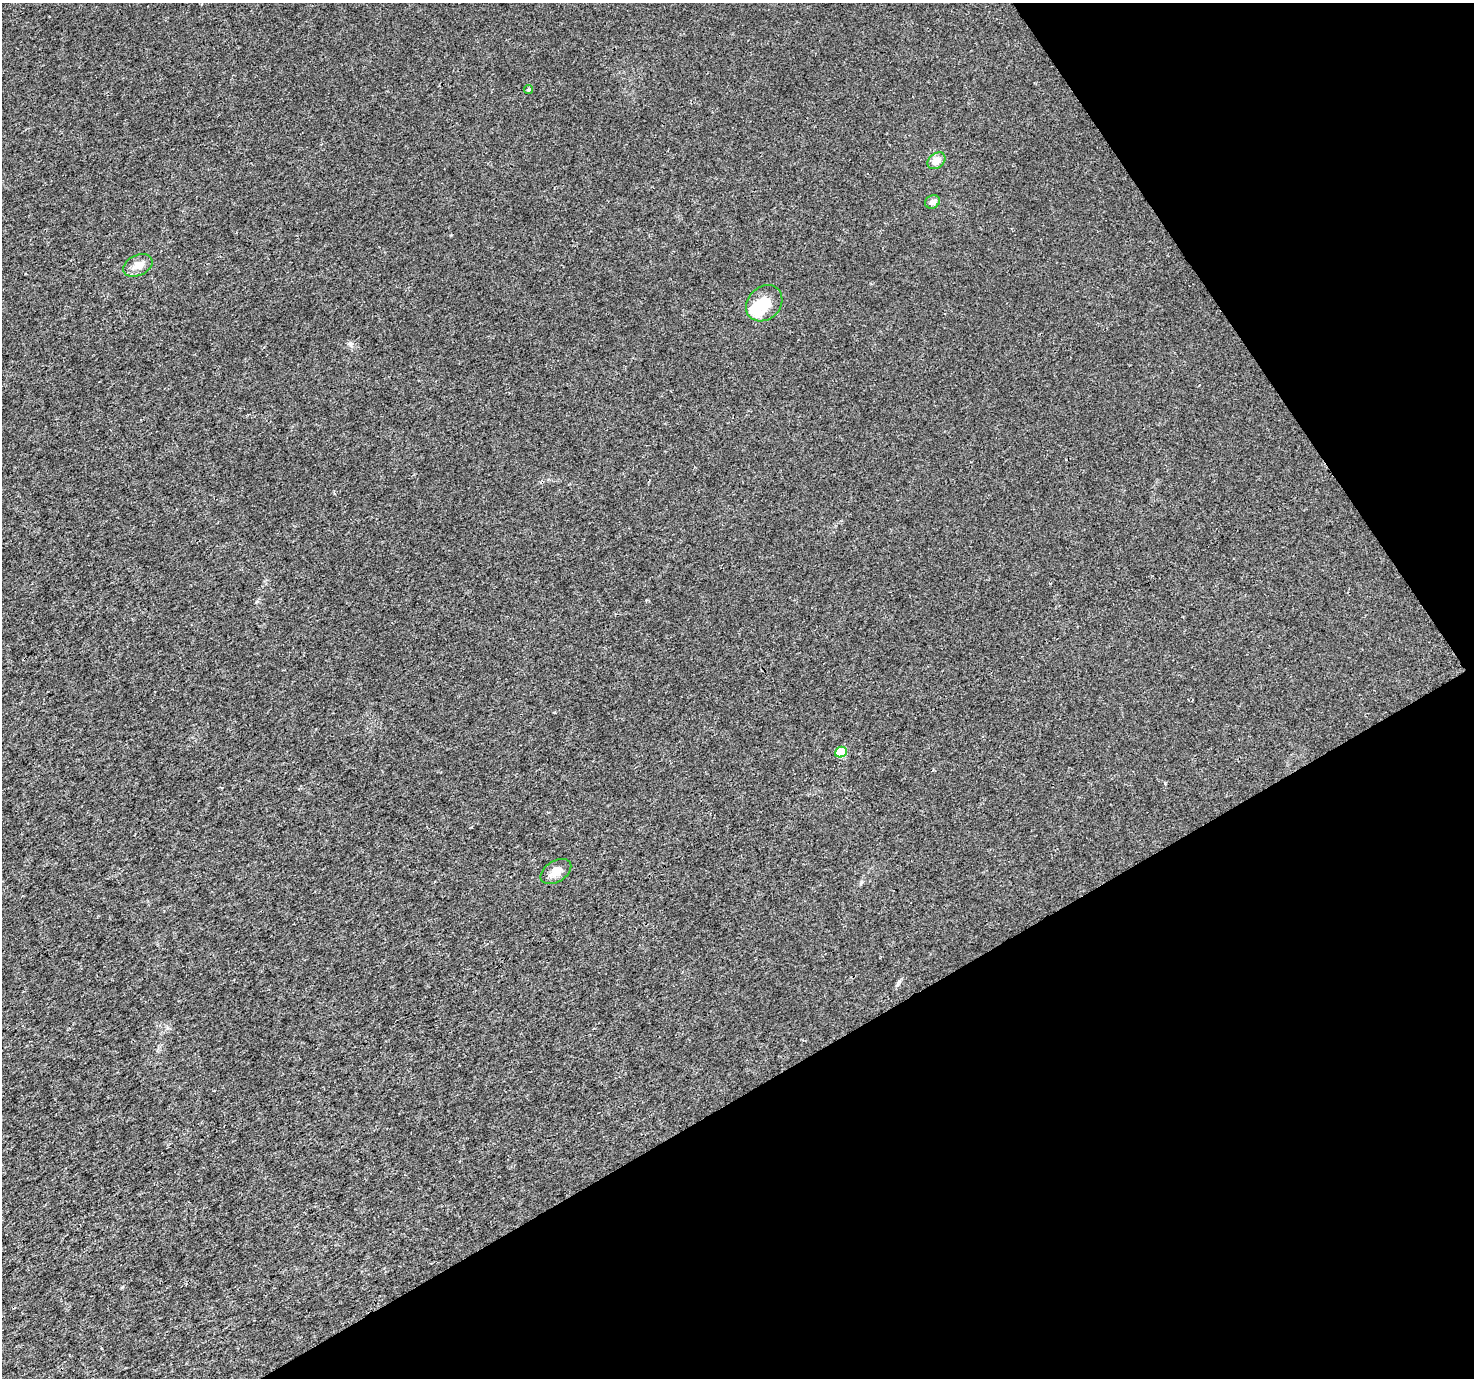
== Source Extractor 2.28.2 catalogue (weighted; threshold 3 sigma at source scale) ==
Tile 12 of 4 x 4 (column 4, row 3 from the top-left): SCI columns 4420-5891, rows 1556-2931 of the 5892 x 5802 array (HDU 1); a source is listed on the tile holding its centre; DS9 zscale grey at full resolution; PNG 1476 x 1380 px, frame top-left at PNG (2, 3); each listed source drawn as its Kron ellipse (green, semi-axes under 4 px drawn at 4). Shown black and unused: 29% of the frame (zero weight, under 3 of 4 exposures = <1% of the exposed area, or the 3 px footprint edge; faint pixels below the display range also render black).
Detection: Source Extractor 2.28.2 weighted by HDU 2 'WHT'; one run over the whole footprint, this tile lists its part. Background 9.27e-04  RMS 0.002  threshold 0.00901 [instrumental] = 3 sigma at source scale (4.5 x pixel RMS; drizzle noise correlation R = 1.50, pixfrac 1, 0.0396/0.0396 arcsec/px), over >= 5 px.
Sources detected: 8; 1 inside a brighter object's white glare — neither listed nor drawn; the other 7 listed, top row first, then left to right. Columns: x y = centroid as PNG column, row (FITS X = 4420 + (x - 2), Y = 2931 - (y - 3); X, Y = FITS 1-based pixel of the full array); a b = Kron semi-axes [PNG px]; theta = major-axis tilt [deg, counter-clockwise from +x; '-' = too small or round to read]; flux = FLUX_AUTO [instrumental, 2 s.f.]
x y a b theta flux
529 90 4 4 - 0.3
936 161 10 7 39 2
932 202 7 6 - 1
138 265 15 10 24 1.9
764 303 20 16 44 4.4
841 752 6 5 - 7.4
556 871 17 10 31 2.3